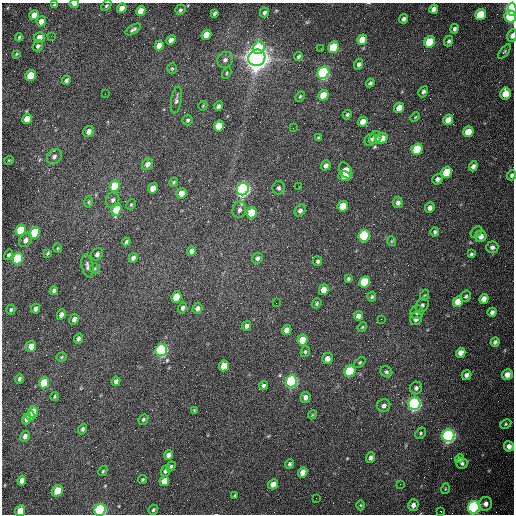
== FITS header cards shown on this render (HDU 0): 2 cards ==
NAXIS1  =                  512 /fastest changing axis
NAXIS2  =                  512 /next to fastest changing axis

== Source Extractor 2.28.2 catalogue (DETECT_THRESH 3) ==
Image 512 x 512 px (HDU 0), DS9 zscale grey, 1 PNG px = 1 image px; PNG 516 x 516 px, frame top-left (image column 1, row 512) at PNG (2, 3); each listed source drawn as its Kron ellipse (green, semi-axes under 4 px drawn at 4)
Background 1570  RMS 24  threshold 71.6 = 3 sigma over >= 5 px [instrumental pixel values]
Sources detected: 206; all 206 listed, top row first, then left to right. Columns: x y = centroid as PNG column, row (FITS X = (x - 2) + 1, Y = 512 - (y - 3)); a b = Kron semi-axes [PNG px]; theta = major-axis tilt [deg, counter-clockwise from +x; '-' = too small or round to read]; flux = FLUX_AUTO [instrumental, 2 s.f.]
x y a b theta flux
74 4 5 3 - 7.1e+03
54 5 4 3 - 2.3e+03
106 6 6 4 42 2.0e+03
122 8 5 4 - 1.5e+04
434 9 5 4 - 6.9e+03
512 9 6 4 -89 4.8e+05
180 10 5 5 - 2.8e+03
141 11 5 4 - 2.0e+04
214 13 4 3 - 3.0e+03
264 13 5 4 - 3.4e+03
34 15 5 4 - 1.9e+04
481 15 6 5 - 5.5e+04
510 16 6 5 - 4.5e+04
404 19 5 3 - 4.3e+03
41 21 5 4 - 9.8e+03
133 29 9 4 31 3.6e+03
454 29 5 4 - 3.5e+03
206 35 5 4 - 2.5e+04
51 36 3 2 - 1.6e+03
512 36 6 4 79 6.3e+03
19 37 4 3 - 2.1e+03
39 37 6 5 - 1.2e+04
171 40 5 4 - 1.0e+04
362 40 5 5 - 2.2e+04
449 41 5 4 - 2.8e+03
430 42 6 5 - 6.1e+04
159 45 5 4 - 1.4e+04
38 46 6 5 - 3.7e+03
333 47 6 5 - 7.0e+04
259 48 6 5 - 5.8e+04
321 49 2 2 - 7.9e+02
504 52 8 3 49 2.3e+03
16 54 4 3 - 1.6e+03
298 56 4 3 - 2.6e+03
257 58 8 8 - 2.4e+06
225 60 8 7 - 5.6e+03
359 64 5 4 - 4.2e+03
172 69 5 4 - 2.4e+03
227 73 6 3 60 2.0e+03
323 73 6 5 - 3.5e+05
31 76 6 5 - 4.4e+04
66 80 4 3 - 3.9e+03
370 83 4 3 - 2.6e+03
423 92 6 4 61 4.1e+03
105 94 2 2 - 7.8e+02
505 94 6 5 - 2.2e+04
323 95 5 5 - 2.3e+04
300 96 5 4 - 1.9e+03
176 100 13 5 81 4.9e+03
203 106 5 3 - 1.4e+03
218 106 5 4 - 4.3e+03
399 108 5 4 - 1.3e+04
347 115 5 4 - 2.7e+03
415 117 5 3 - 1.6e+03
27 119 5 4 - 2.4e+04
188 120 5 5 - 3.1e+03
448 120 5 5 - 1.8e+04
363 122 5 4 - 1.2e+04
219 126 5 5 - 3.4e+04
293 128 2 2 - 6.6e+02
89 132 6 5 - 8.5e+03
468 132 5 5 - 2.6e+04
318 138 3 3 - 2.1e+03
375 138 6 5 - 7.8e+03
382 138 6 5 - 2.2e+04
370 140 6 5 - 4.6e+03
417 149 6 5 - 6.6e+04
54 157 8 7 - 5.5e+03
9 160 5 3 - 1.3e+03
148 164 6 5 - 6.7e+03
326 165 5 4 - 6.0e+03
473 166 5 4 - 5.9e+03
346 170 9 5 -57 3.0e+04
447 172 6 5 - 4.8e+04
512 175 5 4 - 3.7e+03
344 176 6 4 -14 1.4e+04
437 179 5 5 - 5.2e+03
174 182 4 4 - 2.2e+03
115 186 6 5 - 4.5e+04
299 187 2 2 - 9.4e+02
153 188 5 4 - 1.5e+04
279 188 6 6 - 4.5e+03
243 189 6 5 - 7.3e+05
181 193 5 5 - 1.3e+04
113 200 8 6 69 4.8e+03
89 202 6 4 90 2.5e+03
398 203 5 5 - 5.0e+03
131 205 5 3 - 1.8e+03
343 206 5 5 - 2.8e+04
430 208 5 4 - 5.7e+03
116 209 6 5 - 4.2e+04
239 210 8 6 75 5.5e+03
300 211 6 5 - 4.8e+03
251 213 5 5 - 3.7e+04
21 230 6 5 - 6.9e+04
435 232 4 4 - 2.9e+03
476 232 6 4 44 2.5e+03
35 233 6 5 - 8.2e+04
364 236 6 5 - 1.7e+05
481 236 6 5 - 9.2e+03
26 240 7 5 58 7.0e+03
392 241 5 3 - 1.5e+03
126 242 4 3 - 2.7e+03
492 247 6 6 - 5.4e+03
58 248 5 3 - 1.5e+03
191 251 5 4 - 5.1e+03
47 253 4 3 - 1.9e+03
97 254 7 5 50 4.6e+03
471 254 4 3 - 2.5e+03
8 255 5 4 - 2.6e+03
18 258 6 5 - 1.5e+05
133 258 4 4 - 5.5e+03
257 258 6 5 - 4.4e+03
318 261 5 4 - 3.4e+03
87 266 12 5 -79 5.8e+03
95 269 5 5 - 2.1e+03
348 279 4 3 - 2.5e+03
364 282 6 5 - 6.6e+04
54 290 5 3 - 4.3e+03
324 290 5 4 - 1.7e+04
425 295 5 3 - 1.5e+03
466 296 6 5 - 3.1e+03
176 297 6 5 - 3.4e+04
372 297 4 4 - 2.4e+03
484 299 5 4 - 1.1e+04
458 302 5 5 - 1.9e+04
276 303 2 2 - 9.2e+02
317 303 5 4 - 2.3e+03
422 305 7 6 - 4.3e+03
182 308 6 4 74 4.4e+03
197 308 6 5 - 6.4e+03
36 309 5 3 - 5.6e+03
11 310 5 4 - 2.9e+03
417 312 7 6 - 4.7e+03
492 312 4 4 - 5.1e+03
61 315 5 4 - 7.0e+03
358 316 4 4 - 7.0e+03
74 319 5 4 - 6.5e+03
381 319 2 2 - 8.9e+02
416 319 6 5 - 7.4e+03
247 326 5 4 - 5.6e+03
362 327 5 4 - 1.6e+03
287 330 5 4 - 8.1e+03
79 338 5 4 - 5.2e+03
302 340 5 5 - 3.1e+04
495 342 5 4 - 3.3e+03
31 346 6 5 - 1.4e+04
161 350 6 5 - 3.6e+05
305 352 5 4 - 2.5e+03
461 353 5 4 - 1.2e+04
61 357 5 4 - 2.0e+03
327 358 6 5 - 1.0e+04
360 362 7 4 41 2.1e+03
224 366 5 5 - 2.2e+04
350 371 6 5 - 1.0e+05
386 372 6 5 - 3.1e+03
466 375 5 4 - 5.4e+03
507 375 5 5 - 1.1e+04
19 379 5 3 - 2.5e+03
116 381 5 4 - 5.7e+03
291 381 6 5 - 4.3e+05
44 383 5 5 - 4.9e+04
263 385 5 4 - 3.4e+03
416 388 6 6 - 4.9e+03
55 396 4 3 - 1.8e+03
305 397 6 5 - 6.5e+03
414 404 6 6 - 5.7e+05
384 406 7 6 - 5.6e+03
194 410 4 3 - 1.3e+03
33 412 6 5 - 1.9e+04
312 415 4 3 - 1.5e+03
31 416 5 4 - 1.5e+04
27 419 5 4 - 9.4e+03
143 419 5 4 - 2.7e+03
506 424 6 4 28 2.3e+03
82 429 5 4 - 3.1e+03
421 433 6 5 - 2.6e+03
25 436 5 4 - 5.9e+03
448 436 6 6 - 6.4e+05
509 446 5 5 - 8.3e+03
169 455 5 4 - 7.6e+03
370 458 5 4 - 5.9e+03
459 458 4 4 - 3.2e+03
462 463 5 5 - 3.7e+03
289 464 5 4 - 3.0e+03
171 466 5 4 - 2.3e+03
103 471 5 3 - 1.9e+03
166 471 6 4 67 4.9e+03
303 472 5 4 - 1.3e+04
143 480 4 4 - 2.3e+03
22 481 5 4 - 9.6e+03
164 481 5 4 - 1.4e+04
273 484 5 4 - 1.3e+04
400 484 2 2 - 7.8e+02
445 489 5 3 - 1.4e+03
58 491 6 5 - 4.2e+04
235 495 4 3 - 1.9e+03
316 498 2 2 - 3.4e+03
486 504 7 6 - 7.8e+03
361 505 5 3 - 1.6e+03
413 505 6 5 - 6.2e+03
474 507 6 5 - 5.0e+05
100 510 6 5 - 4.6e+05
153 510 5 4 - 2.5e+03
20 511 5 5 - 2.7e+04
441 511 3 2 - 2.4e+03
At the frame edge (FLAGS 8, measured only in part): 8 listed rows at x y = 74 4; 54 5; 512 9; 512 36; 512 175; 474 507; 100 510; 20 511